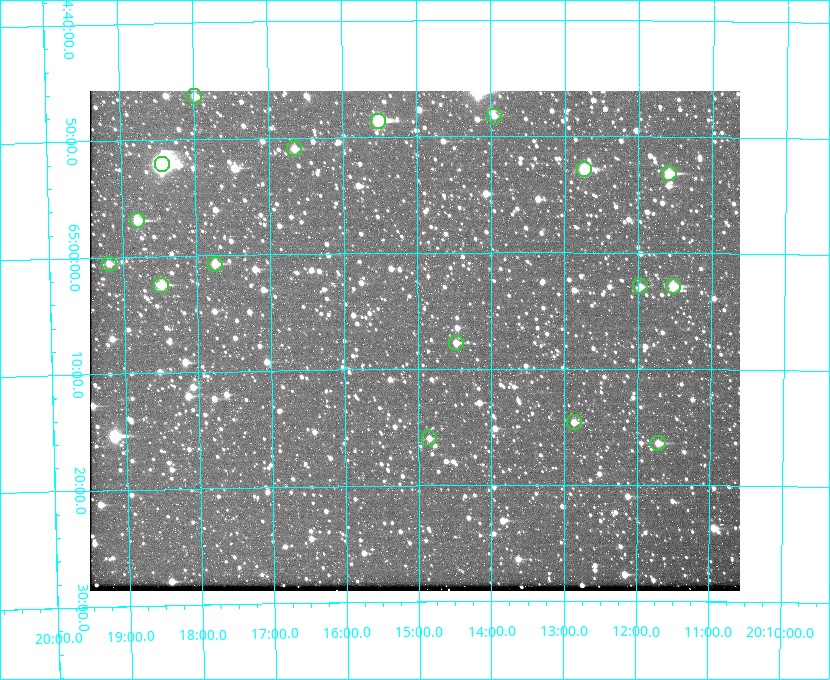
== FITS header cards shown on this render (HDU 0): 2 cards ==
NAXIS1  =                  650 / Width of table row in bytes
NAXIS2  =                  500 / Number of rows in table

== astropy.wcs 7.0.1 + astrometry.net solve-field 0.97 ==
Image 650 x 500 px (HDU 0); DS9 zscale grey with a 90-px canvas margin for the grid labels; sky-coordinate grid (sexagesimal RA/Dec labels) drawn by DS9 from the SOLVED WCS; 17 Tycho-2 reference stars matched to detected sources circled (green)
Header WCS: none
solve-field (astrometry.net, Tycho-2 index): SOLVED blind (the file carries no WCS)
Solved WCS: RA---TAN-SIP/DEC--TAN-SIP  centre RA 20:15:03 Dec +65:08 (303.76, +65.13 deg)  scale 5.17 arcsec/px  FOV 56.0' x 43.0'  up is -180 deg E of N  parity flipped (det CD > 0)
(file carries no celestial WCS; the grid is the blind solution)
Tycho-2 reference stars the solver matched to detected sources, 17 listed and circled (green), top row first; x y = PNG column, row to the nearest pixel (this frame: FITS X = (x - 90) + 1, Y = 500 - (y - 91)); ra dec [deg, ICRS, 3 dp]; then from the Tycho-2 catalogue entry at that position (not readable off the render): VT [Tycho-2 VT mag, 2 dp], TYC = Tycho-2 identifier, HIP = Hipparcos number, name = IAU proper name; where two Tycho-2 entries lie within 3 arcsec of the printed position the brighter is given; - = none
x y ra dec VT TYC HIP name
194 96 304.497 +64.771 11.19 4241-1649-1 - -
494 116 303.488 +64.804 11.29 4240-68-1 - -
378 121 303.878 +64.810 8.93 4240-794-1 - -
294 148 304.164 +64.849 10.65 4240-315-1 - -
162 164 304.612 +64.868 7.89 4241-1703-1 100101 -
584 169 303.184 +64.880 9.02 4240-488-1 - -
669 173 302.897 +64.886 9.40 4240-717-1 - -
137 220 304.698 +64.948 10.27 4241-1684-1 - -
109 264 304.798 +65.009 11.15 4241-1628-1 - -
215 264 304.437 +65.012 10.41 4241-1775-1 - -
161 285 304.620 +65.041 10.25 4241-1573-1 - -
640 286 302.992 +65.048 11.44 4240-88-1 - -
673 286 302.882 +65.048 10.25 4240-98-1 - -
456 343 303.620 +65.129 11.18 4240-34-1 - -
574 422 303.217 +65.244 11.17 4240-236-1 - -
429 438 303.713 +65.266 11.45 4240-564-1 - -
658 443 302.928 +65.273 10.74 4240-760-1 - -